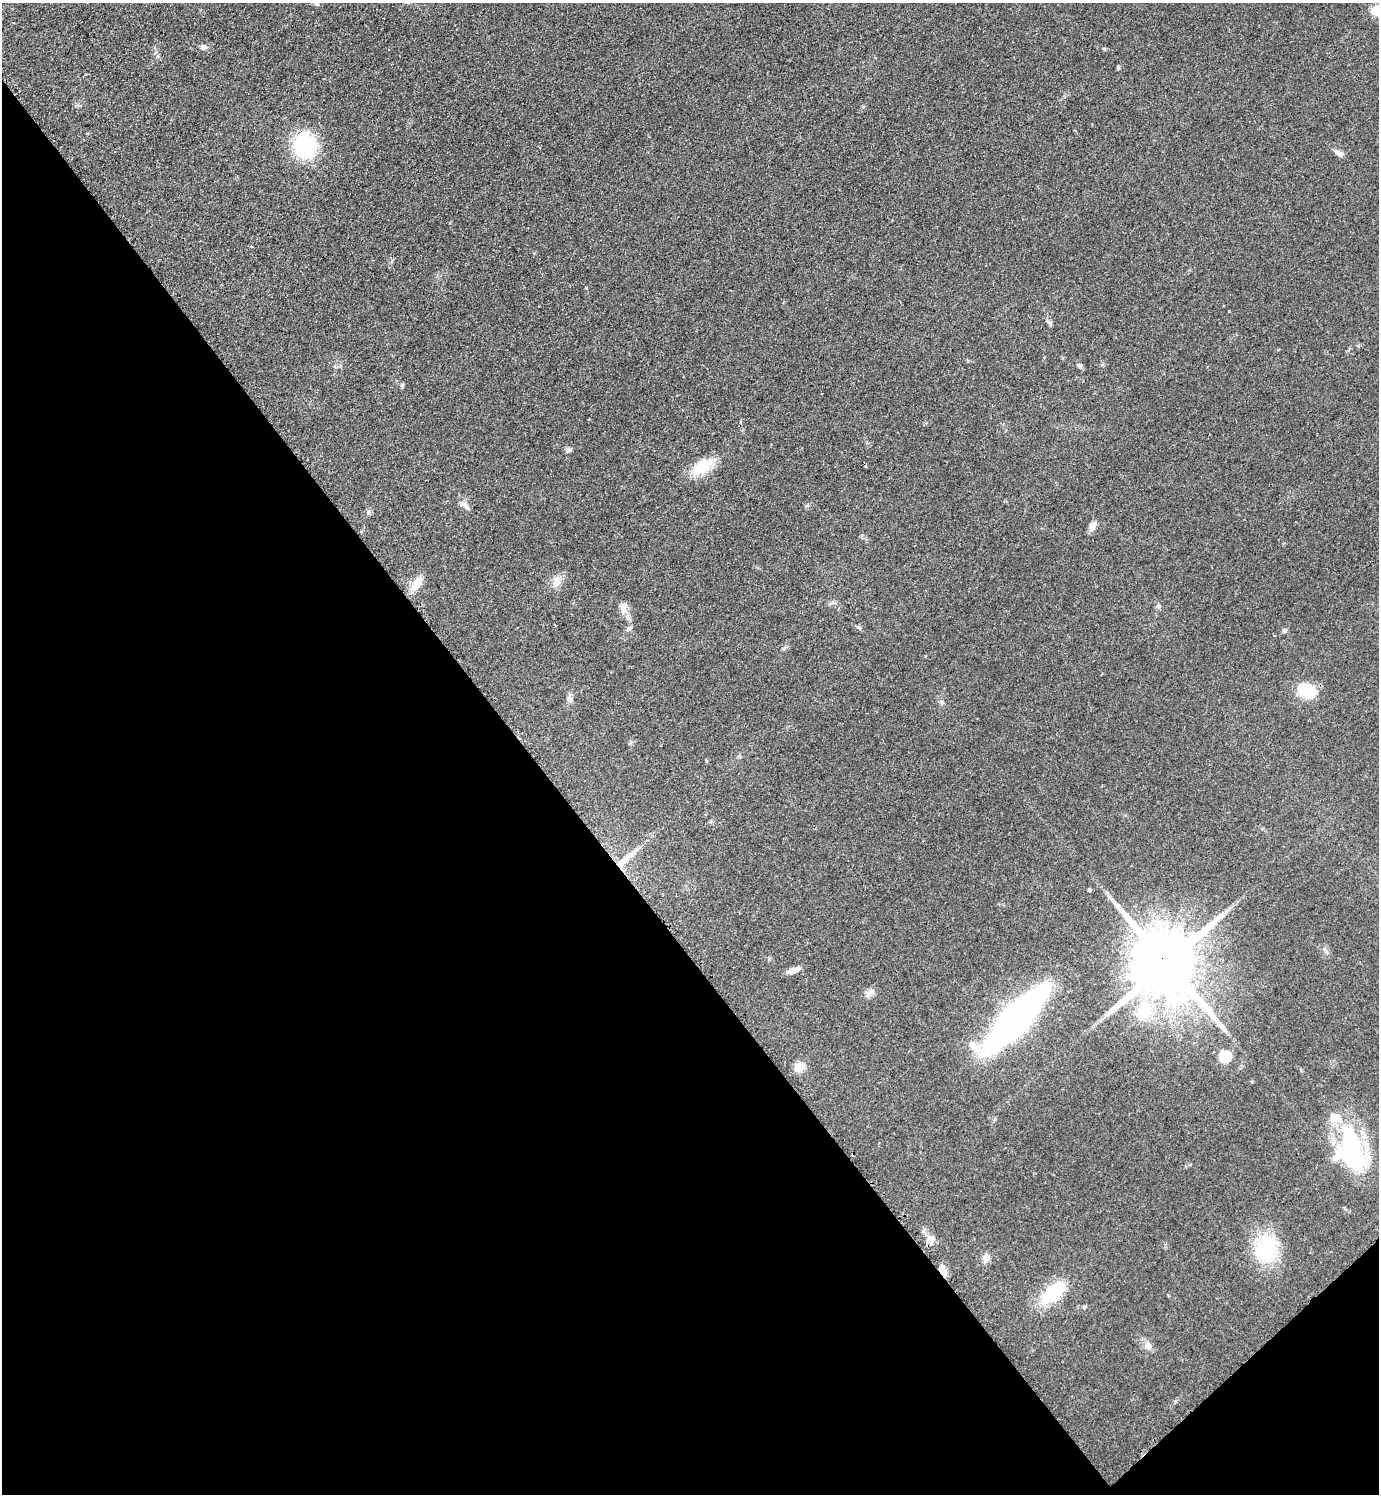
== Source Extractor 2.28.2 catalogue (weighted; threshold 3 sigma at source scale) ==
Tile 14 of 4 x 4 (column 2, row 4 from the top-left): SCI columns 1690-3066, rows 7-1498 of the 5988 x 5990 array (HDU 1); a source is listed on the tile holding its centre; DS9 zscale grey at full resolution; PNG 1381 x 1496 px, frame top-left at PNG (2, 3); no overlay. Shown black and unused: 40% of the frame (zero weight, under 2 of 3 exposures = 1% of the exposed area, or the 3 px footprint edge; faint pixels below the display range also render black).
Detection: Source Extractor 2.28.2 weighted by HDU 2 'WHT'; one run over the whole footprint, this tile lists its part. Background 0.0801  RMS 0.0074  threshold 0.0331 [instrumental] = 3 sigma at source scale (4.5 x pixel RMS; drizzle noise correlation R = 1.50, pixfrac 1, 0.05/0.05 arcsec/px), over >= 5 px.
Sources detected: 48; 1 inside a brighter object's white glare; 2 cosmic-ray / hot-pixel residue — not listed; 2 inside a brighter listed object's ellipse — not listed separately; the other 43 listed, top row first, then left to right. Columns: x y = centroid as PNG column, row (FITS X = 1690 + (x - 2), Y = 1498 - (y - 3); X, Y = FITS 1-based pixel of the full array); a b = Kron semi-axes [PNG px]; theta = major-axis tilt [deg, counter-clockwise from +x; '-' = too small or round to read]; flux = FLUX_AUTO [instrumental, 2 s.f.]
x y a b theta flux
203 47 7 7 - 2.7
1104 49 6 4 -2 0.81
1118 67 5 3 - 1.1
305 145 21 19 -84 70
1339 154 11 6 -29 3.7
251 246 3 3 - 0.81
586 288 3 3 - 1.9
1079 366 9 5 -38 1.6
402 385 7 4 54 1.1
569 450 8 6 8 2
702 467 30 15 33 21
462 504 11 6 -3 2.9
368 512 8 5 72 1.5
1092 526 10 6 67 6
556 582 18 9 76 6
417 584 20 10 52 9.9
1158 606 7 5 -13 1.7
623 609 14 10 -74 5.7
859 627 7 5 -37 1.4
629 629 10 6 30 2.2
1285 631 7 5 47 2
1307 691 21 15 -29 25
569 699 10 8 -72 3
942 703 7 4 0 1.2
625 860 38 7 40 13
1089 890 4 4 - 0.94
1325 950 9 4 -54 1.7
1166 963 20 17 -54 8600
793 970 16 6 17 5.4
870 992 14 8 35 4.1
1144 1011 20 16 77 29
1015 1019 51 15 46 500
1225 1030 8 4 -53 2
1225 1056 6 6 - 57
799 1067 5 5 - 29
1351 1146 56 24 -72 95
931 1240 13 11 -79 5.4
1266 1248 35 26 81 44
986 1258 14 8 74 4.3
943 1271 13 7 -70 6.2
1053 1293 26 13 42 47
1084 1307 6 4 21 1.2
1148 1346 11 9 -36 5.1
Overlapping masked pixels (flux is a lower limit): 3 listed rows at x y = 625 860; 1166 963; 943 1271
Unlisted compact peaks at least as high as the median listed source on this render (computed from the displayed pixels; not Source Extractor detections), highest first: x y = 784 648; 1050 322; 769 959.